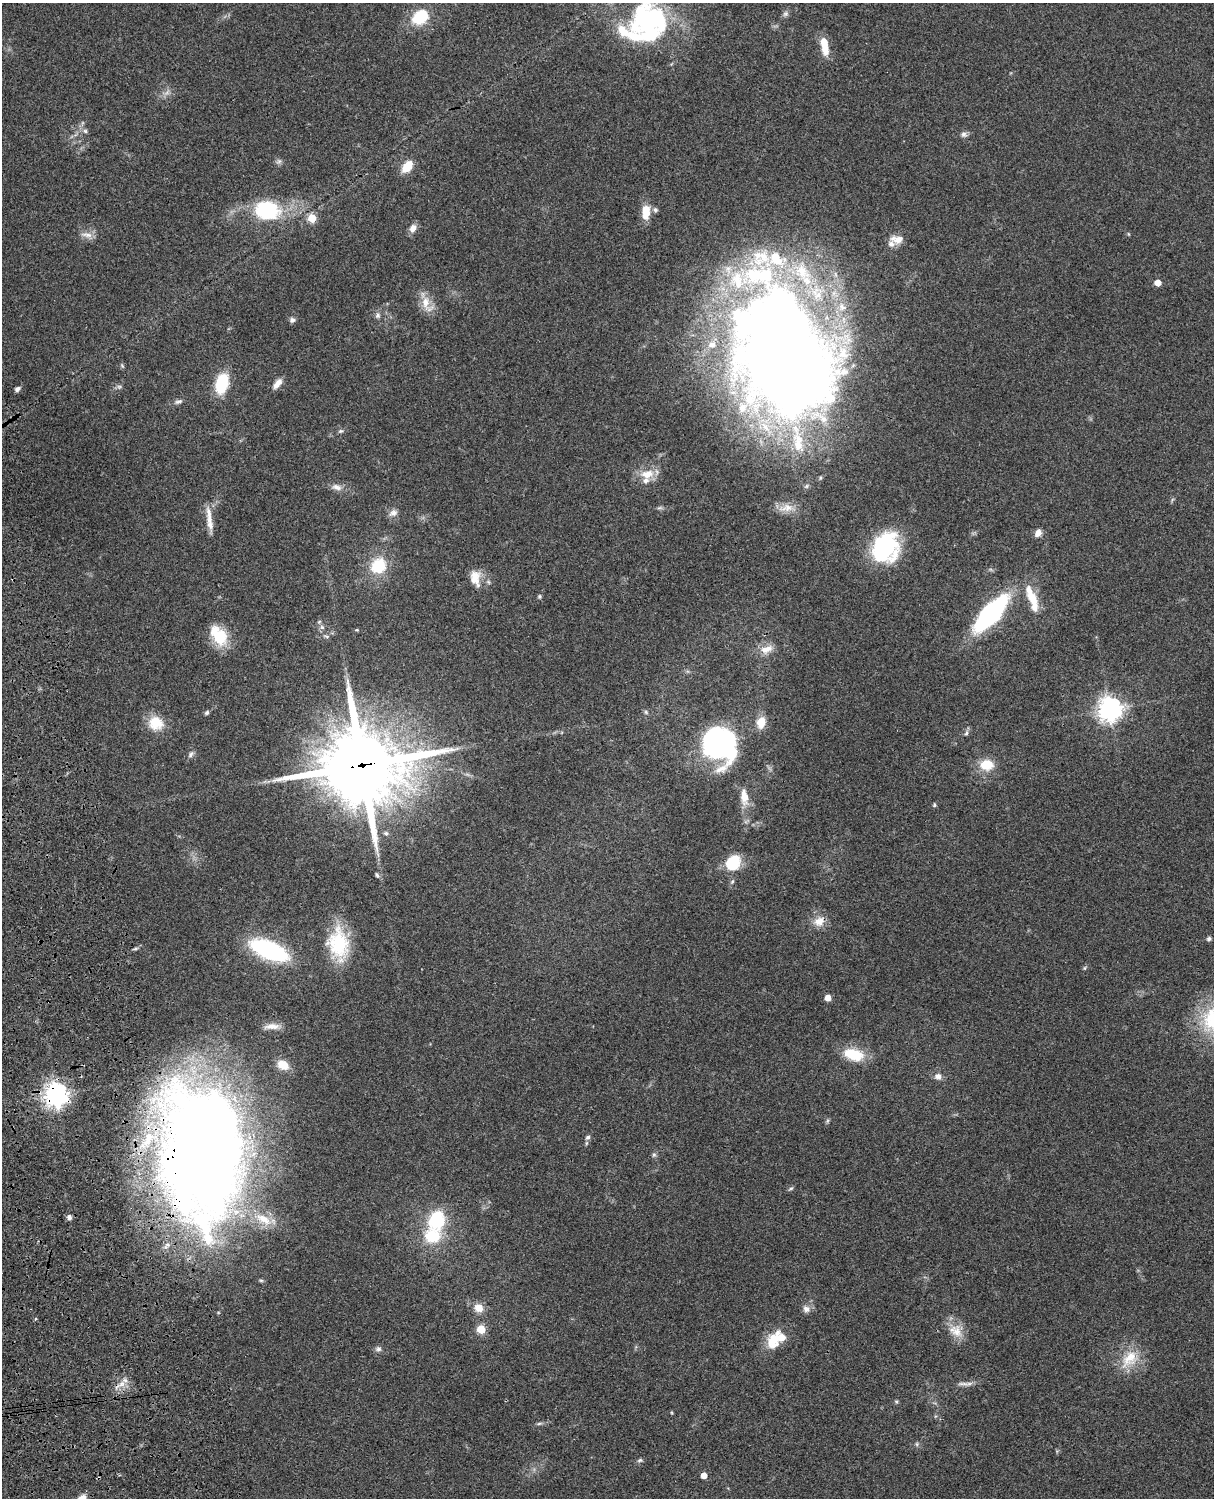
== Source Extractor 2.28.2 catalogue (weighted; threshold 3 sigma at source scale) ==
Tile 7 of 4 x 3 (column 3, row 2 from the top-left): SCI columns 2545-3756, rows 1773-3268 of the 5087 x 4927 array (HDU 1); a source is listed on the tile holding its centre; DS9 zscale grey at full resolution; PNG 1216 x 1500 px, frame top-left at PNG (2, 3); no overlay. Shown black and unused: <1% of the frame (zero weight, under 3 of 4 exposures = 6% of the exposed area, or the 3 px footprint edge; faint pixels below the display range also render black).
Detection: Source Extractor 2.28.2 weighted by HDU 2 'WHT'; one run over the whole footprint, this tile lists its part. Background 0.0768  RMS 0.0057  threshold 0.0259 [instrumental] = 3 sigma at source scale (4.5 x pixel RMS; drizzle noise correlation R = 1.50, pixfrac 1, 0.05/0.05 arcsec/px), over >= 5 px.
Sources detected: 117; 4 inside a brighter object's white glare — not listed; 18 inside a brighter listed object's ellipse — not listed separately; the other 95 listed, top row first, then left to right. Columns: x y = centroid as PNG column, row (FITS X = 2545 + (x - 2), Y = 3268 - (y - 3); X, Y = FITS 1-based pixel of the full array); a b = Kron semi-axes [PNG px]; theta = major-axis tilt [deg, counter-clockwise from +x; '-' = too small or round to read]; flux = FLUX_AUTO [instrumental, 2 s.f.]
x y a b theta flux
785 14 8 7 - 1.6
420 17 20 15 35 20
647 19 42 34 -14 68
824 45 23 8 -80 10
167 92 7 4 20 1.7
85 131 7 5 -44 1.3
964 134 8 8 - 2
279 161 8 6 26 1.5
407 167 12 8 50 12
267 210 33 25 -8 40
655 210 7 6 - 1.5
646 212 17 9 87 9.3
312 218 5 5 - 17
413 228 11 8 65 3.8
1128 234 5 3 - 0.51
87 235 18 6 -8 3.8
897 239 18 10 -5 5.4
1158 283 5 5 - 7
427 304 26 12 -64 8.7
378 315 8 7 - 1.8
292 320 7 6 - 1.7
784 352 129 86 -83 950
122 366 7 4 -46 0.76
222 384 17 10 73 28
277 384 14 7 51 4.1
119 387 6 6 - 1.2
17 389 7 5 37 1.7
178 401 12 5 21 1.8
341 431 8 5 25 1.1
647 474 21 13 11 9.4
336 487 16 8 -15 3.9
786 508 23 10 8 6.9
393 513 13 9 30 3
210 522 28 8 -80 6.5
1038 533 9 7 58 3.4
885 547 33 27 68 55
378 566 15 13 48 23
475 578 22 13 -80 8.5
540 596 8 4 -90 0.85
1032 598 24 12 -66 12
991 614 39 15 48 100
322 627 7 5 -45 1.5
357 630 6 3 0 0.61
219 635 27 16 -56 18
327 636 7 4 -1 0.96
766 649 18 10 18 6.8
1110 709 8 8 - 540
646 712 6 5 - 0.97
207 713 6 5 - 1.2
761 722 12 9 75 8.7
156 723 17 15 -32 13
966 733 7 5 68 1.3
722 747 31 29 58 110
191 754 10 6 53 1.8
362 765 28 24 3 6300
987 765 13 10 4 13
744 797 20 9 -84 8.5
934 805 5 4 - 0.86
386 833 7 5 -11 1.5
733 863 13 10 61 28
377 875 7 4 -60 1.1
819 921 16 12 35 6.7
1209 939 6 5 - 1.2
338 944 37 23 -82 35
135 949 8 3 19 0.97
269 950 29 13 -22 86
1085 968 6 4 89 0.75
828 998 5 5 - 6.4
272 1026 20 7 3 4.8
853 1054 21 12 -16 19
283 1065 12 9 -27 9
938 1076 10 8 -10 3.1
56 1095 8 8 - 490
827 1121 7 4 71 0.9
588 1137 8 6 43 1.6
201 1152 150 82 -86 850
654 1155 7 5 68 1.2
791 1188 7 4 29 0.96
69 1217 7 6 - 1.9
437 1220 27 22 68 30
479 1308 12 11 - 6.2
806 1309 10 8 -36 3
481 1329 5 5 - 23
956 1331 22 16 -37 9.6
773 1339 25 15 80 13
378 1349 9 7 -1 1.8
1129 1359 30 18 48 16
122 1384 12 8 35 4.7
963 1384 19 5 -6 2.6
896 1401 6 4 -1 0.78
539 1424 7 4 3 0.99
917 1444 6 5 - 0.97
640 1460 8 5 10 1.2
704 1475 5 4 - 6.3
82 1497 11 7 20 3.3
Overlapping masked pixels (flux is a lower limit): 5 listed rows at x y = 784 352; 362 765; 56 1095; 201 1152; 122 1384
Isophote crosses this tile's border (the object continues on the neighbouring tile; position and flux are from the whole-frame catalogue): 1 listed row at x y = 82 1497